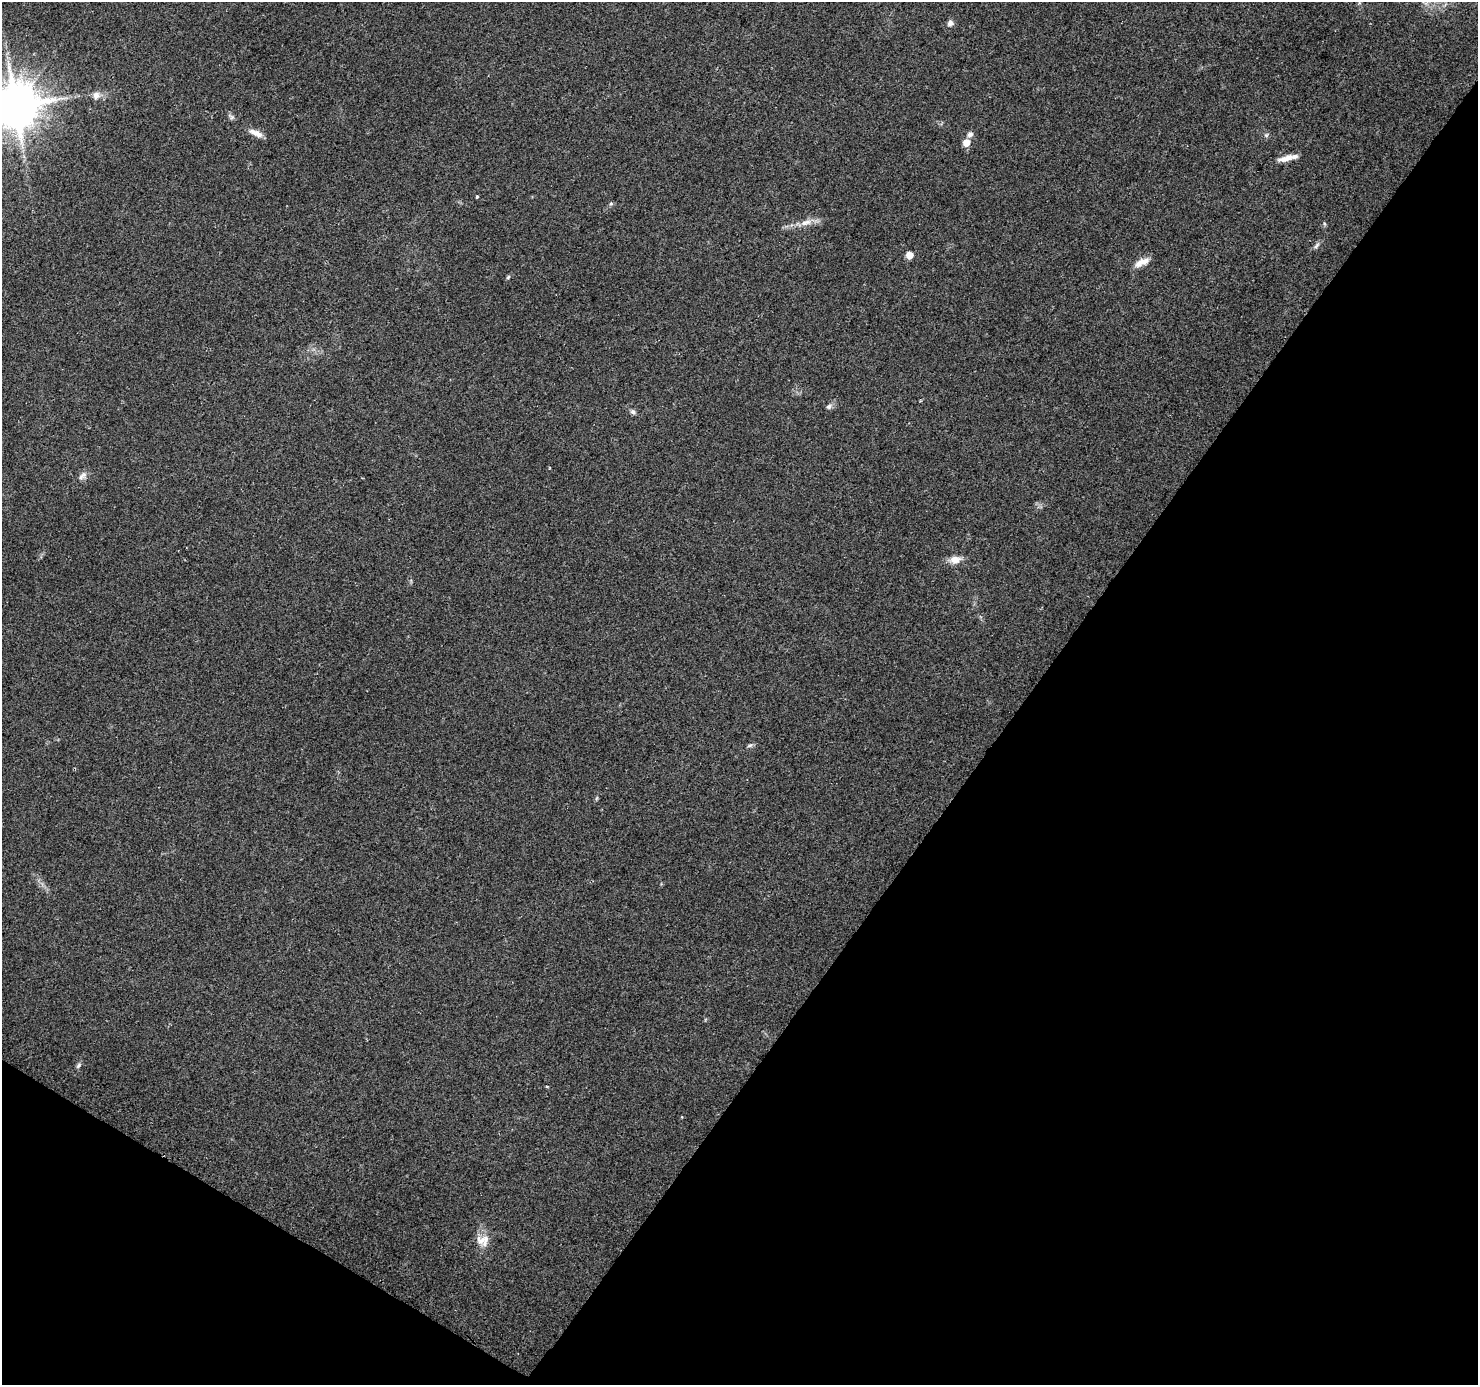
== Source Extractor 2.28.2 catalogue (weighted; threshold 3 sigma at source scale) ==
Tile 15 of 4 x 4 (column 3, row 4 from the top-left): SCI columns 2981-4456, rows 281-1663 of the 5951 x 6026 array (HDU 1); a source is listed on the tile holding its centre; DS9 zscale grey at full resolution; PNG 1480 x 1387 px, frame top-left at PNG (2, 2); no overlay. Shown black and unused: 35% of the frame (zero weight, under 2 of 3 exposures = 2% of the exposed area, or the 3 px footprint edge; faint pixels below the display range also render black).
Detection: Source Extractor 2.28.2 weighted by HDU 2 'WHT'; one run over the whole footprint, this tile lists its part. Background 0.0976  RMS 0.0098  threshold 0.0442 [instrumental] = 3 sigma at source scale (4.5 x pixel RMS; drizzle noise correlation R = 1.50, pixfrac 1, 0.0396/0.0396 arcsec/px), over >= 5 px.
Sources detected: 27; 2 inside a brighter listed object's ellipse — not listed separately; the other 25 listed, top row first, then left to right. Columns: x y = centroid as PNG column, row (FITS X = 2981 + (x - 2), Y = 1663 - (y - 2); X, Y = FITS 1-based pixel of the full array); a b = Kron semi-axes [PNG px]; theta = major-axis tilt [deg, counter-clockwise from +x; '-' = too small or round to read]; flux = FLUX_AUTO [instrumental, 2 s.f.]
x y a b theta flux
950 23 8 7 - 3.8
96 96 11 9 69 6
15 106 13 13 - 3900
231 117 10 7 -35 2.6
256 133 20 7 -24 7.8
970 135 7 6 - 4
1266 135 8 6 28 2.1
966 143 6 5 - 12
1283 159 14 7 6 6.2
477 197 3 3 - 4.8
611 204 6 5 - 1.6
806 222 20 8 13 9.8
1324 224 6 4 -88 1.3
1316 245 12 5 47 2.8
909 255 5 5 - 14
1142 262 21 8 25 9
508 277 6 5 - 1.4
829 406 8 6 31 3.1
633 412 8 6 -47 2.7
82 476 15 7 48 4.7
955 560 14 9 9 9.5
750 745 8 5 19 2.1
597 798 6 4 70 1.2
78 1065 9 5 53 2.3
483 1241 18 17 - 14
Isophote crosses this tile's border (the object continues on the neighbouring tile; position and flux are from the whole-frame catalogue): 1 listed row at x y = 15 106